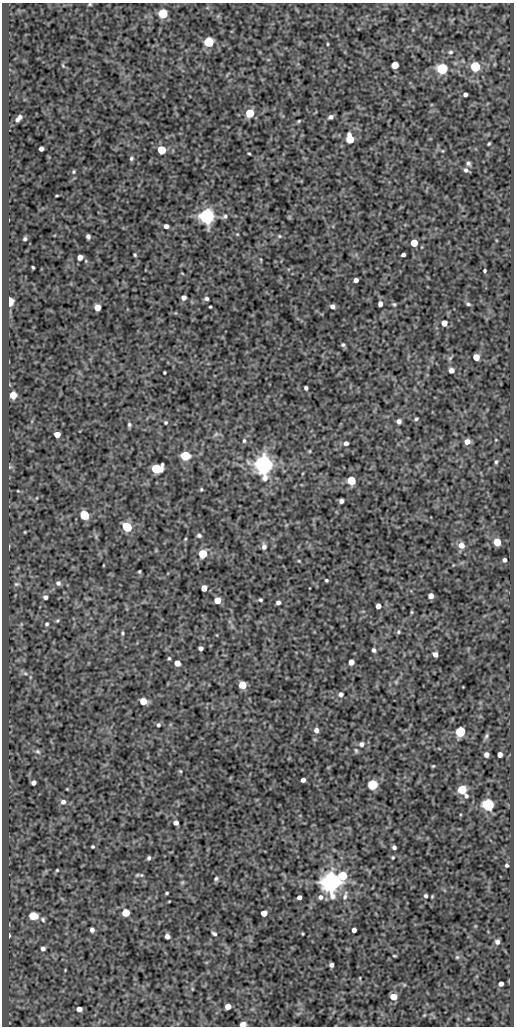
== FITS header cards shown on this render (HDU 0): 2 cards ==
NAXIS1  =                  512
NAXIS2  =                 1024

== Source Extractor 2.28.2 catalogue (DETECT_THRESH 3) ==
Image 512 x 1024 px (HDU 0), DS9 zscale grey, 1 PNG px = 1 image px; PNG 516 x 1028 px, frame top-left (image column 1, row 1024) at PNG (2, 3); no overlay
Background 107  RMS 0.63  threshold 1.9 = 3 sigma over >= 5 px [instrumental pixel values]
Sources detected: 178; all 178 listed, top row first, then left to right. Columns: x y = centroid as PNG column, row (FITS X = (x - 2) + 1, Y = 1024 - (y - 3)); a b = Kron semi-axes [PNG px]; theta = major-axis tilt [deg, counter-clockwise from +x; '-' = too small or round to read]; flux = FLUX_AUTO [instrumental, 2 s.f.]
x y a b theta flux
90 4 4 3 - 44
163 14 5 5 - 3000
209 42 5 5 - 3400
328 44 3 3 - 38
450 52 7 5 2 82
495 64 6 3 71 37
395 65 5 5 - 700
63 66 6 3 -20 40
475 67 5 5 - 3500
442 69 6 5 - 4800
465 94 4 4 - 120
250 113 5 5 - 1600
331 117 6 4 32 130
19 118 7 4 49 150
299 121 4 3 - 48
350 139 7 5 -82 1300
489 144 4 3 - 52
41 149 4 4 - 150
161 150 5 5 - 1700
443 151 5 3 - 34
249 153 4 2 - 41
131 158 5 5 - 76
468 163 6 4 -53 100
466 170 7 6 - 130
73 172 5 4 - 49
57 196 3 2 - 39
207 216 6 6 - 19000
225 216 7 6 - 95
166 226 5 4 - 180
237 234 4 3 - 36
88 236 5 4 - 110
279 236 6 4 -22 56
25 239 4 3 - 78
414 243 5 5 - 890
135 255 3 3 - 53
403 255 4 3 - 100
80 257 5 4 - 250
261 260 5 3 - 38
33 267 3 2 - 51
484 271 3 3 - 59
182 273 5 3 - 32
356 280 4 4 - 150
184 298 5 4 - 160
206 299 5 4 - 91
10 302 6 4 90 2300
380 304 5 4 - 200
394 304 5 4 - 62
468 304 6 4 -19 79
332 306 5 4 - 150
97 307 5 5 - 540
210 307 3 2 - 43
444 323 5 5 - 340
343 345 5 5 - 81
476 357 5 5 - 520
450 358 7 4 45 61
451 370 5 5 - 210
164 372 3 3 - 45
306 388 4 4 - 93
13 395 5 5 - 830
416 419 4 4 - 61
399 421 5 4 - 150
166 422 4 4 - 56
129 425 5 4 - 78
57 434 5 5 - 480
216 434 8 4 45 86
496 440 4 3 - 30
244 441 6 4 89 72
467 442 6 5 - 290
346 443 5 4 - 140
310 451 5 3 - 37
185 456 6 5 - 2600
496 462 6 4 79 74
264 464 7 6 - 34000
10 467 5 5 - 58
156 469 7 6 - 3000
351 480 5 5 - 1900
201 489 5 4 - 51
18 491 3 2 - 31
341 501 4 4 - 140
84 515 5 5 - 2900
127 527 6 5 - 2600
25 532 3 2 - 34
199 536 5 4 - 100
185 539 4 3 - 40
497 542 5 5 - 1100
461 545 7 6 - 370
264 547 7 6 - 160
203 554 5 5 - 2000
504 560 4 4 - 110
299 561 5 4 - 39
139 571 3 3 - 50
326 580 3 3 - 61
58 583 6 6 - 120
16 584 7 5 14 78
204 588 5 5 - 390
431 596 5 4 - 280
45 597 5 4 - 130
217 600 5 5 - 560
260 600 4 4 - 67
278 602 4 4 - 110
378 606 4 4 - 290
412 612 5 3 - 45
57 620 6 4 34 59
47 624 6 5 - 66
398 632 6 5 - 71
123 633 5 4 - 54
201 648 4 4 - 130
374 650 4 4 - 98
435 654 5 4 - 200
169 658 4 4 - 51
351 662 5 4 - 340
177 663 5 4 - 410
25 673 6 4 -1 80
396 682 5 4 - 52
242 685 5 5 - 1100
341 694 6 5 - 170
143 701 5 5 - 760
158 725 5 4 - 73
316 730 5 5 - 210
460 732 5 5 - 3600
486 736 9 5 71 98
361 744 7 7 - 140
356 750 7 4 -63 75
38 751 8 6 -35 97
486 755 5 4 - 190
500 755 4 4 - 250
433 766 4 3 - 43
180 771 4 4 - 46
303 780 4 4 - 150
33 783 4 4 - 150
372 784 5 5 - 3700
67 789 2 2 - 30
462 789 5 5 - 2100
466 796 6 5 - 87
63 802 6 6 - 160
488 805 6 6 - 7800
176 823 5 4 - 180
93 847 3 3 - 53
394 847 4 4 - 110
393 857 4 3 - 47
149 858 4 3 - 82
507 865 3 3 - 73
57 870 3 3 - 42
137 875 7 4 25 67
343 876 6 5 - 1500
216 878 6 5 - 79
182 882 6 4 30 59
332 882 7 6 - 45000
167 893 3 2 - 52
345 896 14 6 74 210
426 896 5 5 - 73
299 897 4 4 - 150
320 897 7 7 - 170
169 901 4 2 - 30
126 913 5 5 - 1100
264 913 5 5 - 420
33 916 6 5 - 1300
43 919 6 5 - 81
92 930 4 4 - 120
354 930 4 4 - 150
214 934 5 3 - 90
303 934 4 2 - 36
9 935 4 2 - 92
167 936 5 4 - 210
497 942 6 5 - 120
43 949 5 4 - 120
394 956 5 3 - 41
457 957 5 5 - 66
331 965 4 4 - 130
65 970 2 2 - 30
360 978 5 3 - 36
501 984 4 4 - 190
393 997 5 5 - 660
228 1006 5 4 - 420
79 1009 5 4 - 230
424 1015 4 4 - 35
468 1019 4 4 - 40
243 1024 5 4 - 350
At the frame edge (FLAGS 8, measured only in part): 2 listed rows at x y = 90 4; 243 1024